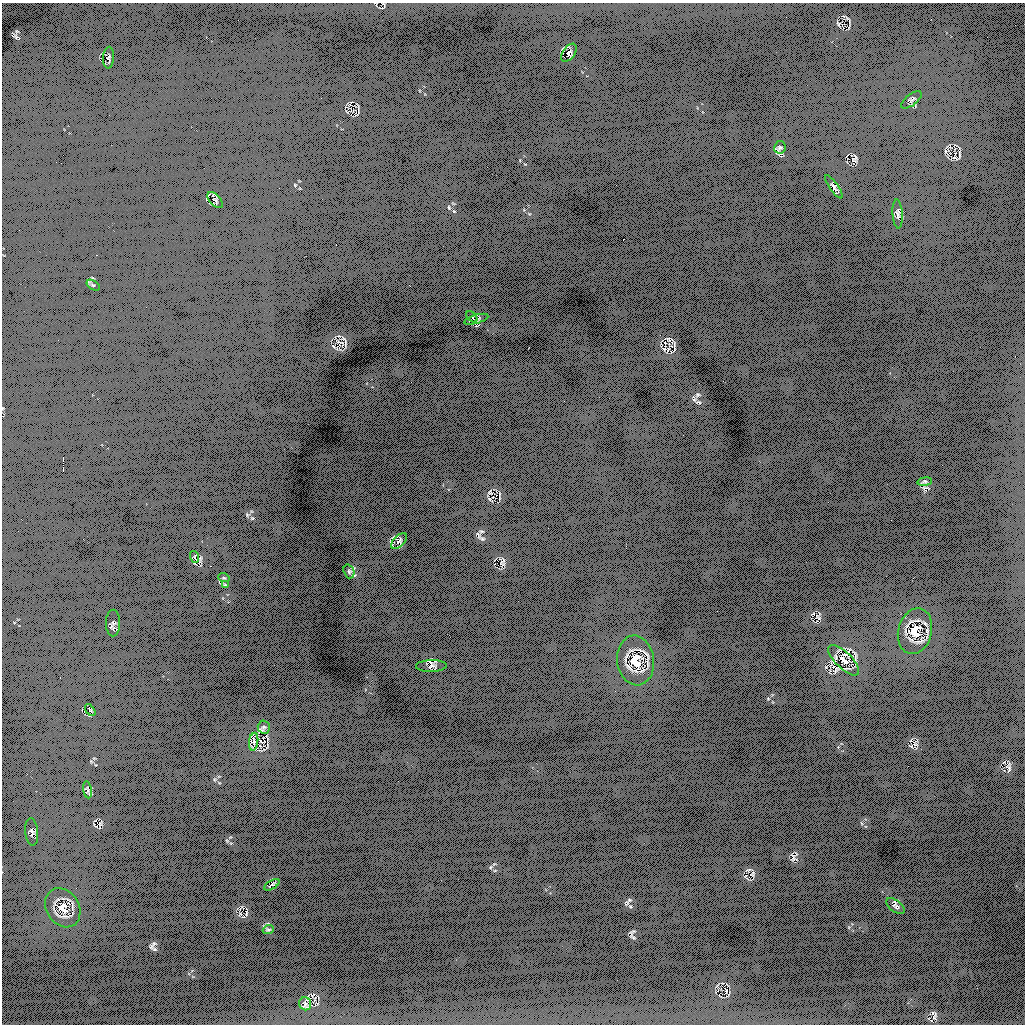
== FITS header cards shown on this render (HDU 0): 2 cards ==
NAXIS1  =                 1023
NAXIS2  =                 1022

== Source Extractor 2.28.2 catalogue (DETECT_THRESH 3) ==
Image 1023 x 1022 px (HDU 0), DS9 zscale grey, 1 PNG px = 1 image px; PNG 1027 x 1026 px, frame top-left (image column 1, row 1022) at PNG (2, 3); each listed source drawn as its Kron ellipse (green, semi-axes under 4 px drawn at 4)
Background 553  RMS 230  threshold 682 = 3 sigma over >= 5 px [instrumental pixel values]
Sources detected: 31; all 31 listed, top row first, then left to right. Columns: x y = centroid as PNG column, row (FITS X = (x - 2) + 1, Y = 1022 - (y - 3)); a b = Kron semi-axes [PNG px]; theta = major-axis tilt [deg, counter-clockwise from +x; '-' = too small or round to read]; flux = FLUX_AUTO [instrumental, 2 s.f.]
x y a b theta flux
569 53 10 6 53 38000
109 58 11 5 86 32000
911 100 12 5 38 44000
780 147 6 5 - 29000
834 187 14 4 -54 39000
215 200 9 5 -48 44000
898 214 14 5 -86 46000
93 285 7 4 -35 25000
472 317 7 3 -45 19000
476 319 12 4 16 37000
925 482 7 3 8 22000
399 541 9 5 45 43000
195 557 6 4 -72 18000
349 571 7 5 -71 24000
224 578 6 3 -18 14000
225 585 4 4 - 12000
113 623 13 7 90 44000
915 631 23 17 75 220000
636 660 25 18 -83 290000
844 660 20 8 -45 110000
431 666 15 6 2 50000
90 710 7 3 -53 18000
264 727 6 6 - 34000
254 742 9 4 82 47000
87 790 8 4 -81 33000
32 832 14 6 -84 48000
272 885 8 3 30 22000
896 906 11 5 -38 36000
63 908 21 16 -58 210000
268 930 5 3 - 17000
305 1004 6 6 - 36000